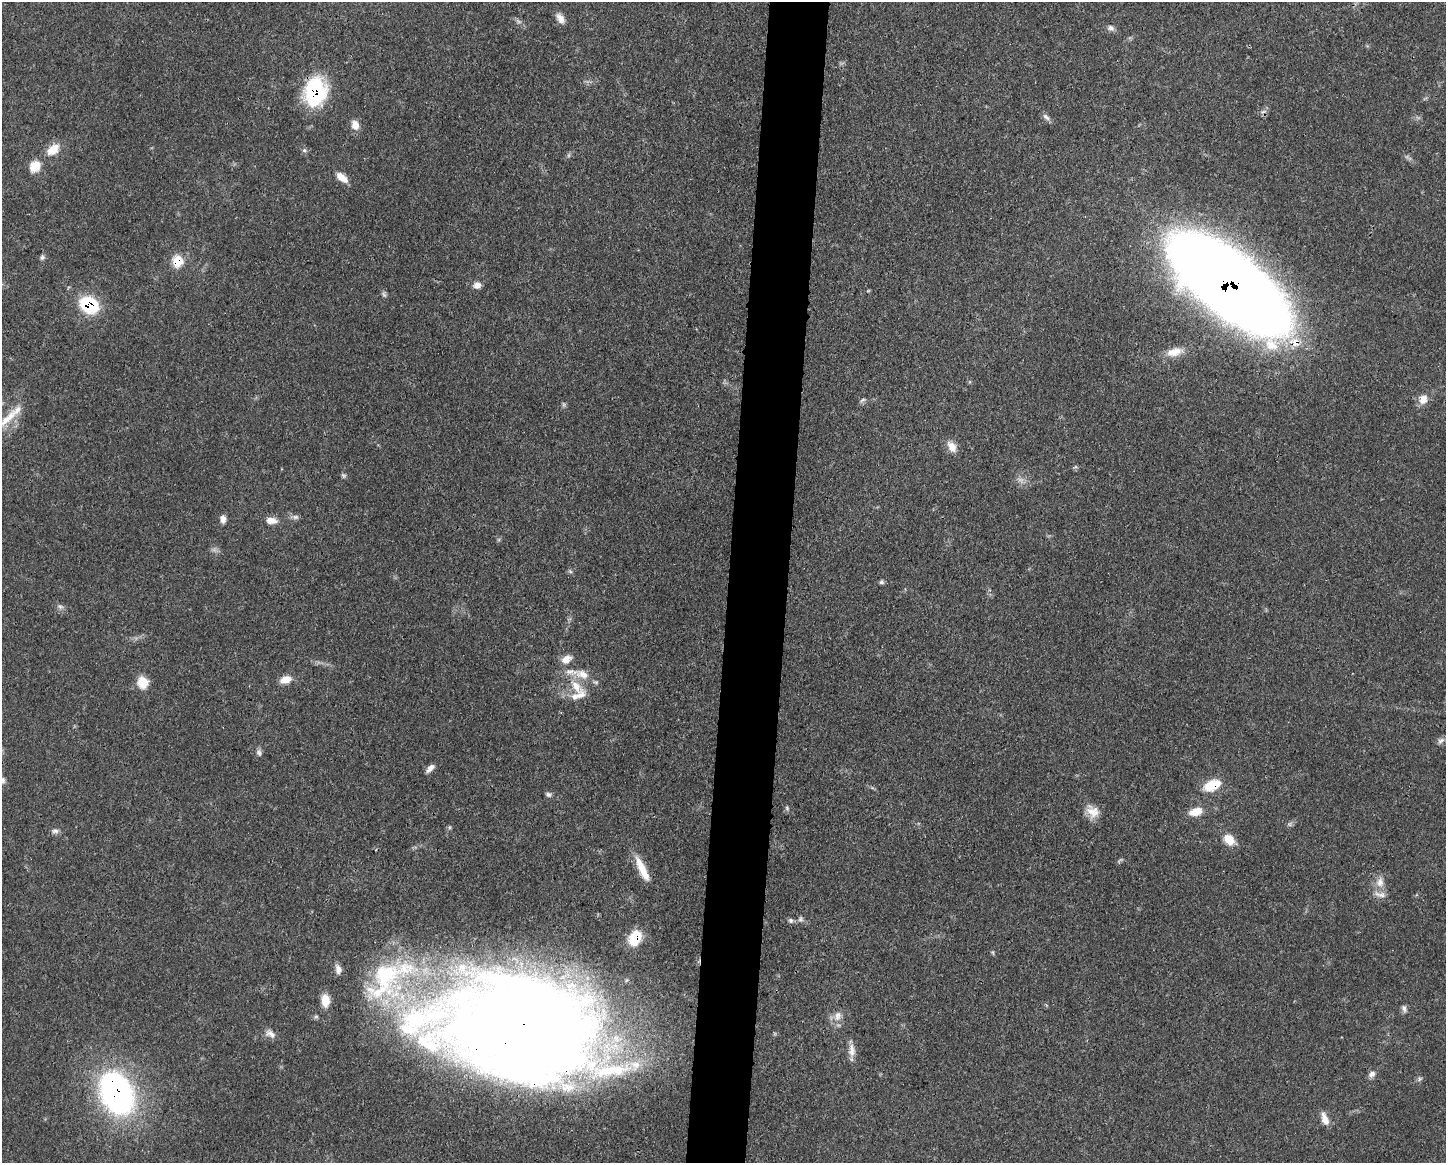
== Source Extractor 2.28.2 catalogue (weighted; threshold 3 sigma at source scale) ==
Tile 8 of 3 x 4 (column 2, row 3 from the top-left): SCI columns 1557-3000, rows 1168-2328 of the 4670 x 4658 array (HDU 1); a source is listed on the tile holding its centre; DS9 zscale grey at full resolution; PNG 1448 x 1165 px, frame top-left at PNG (2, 2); no overlay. Shown black and unused: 4% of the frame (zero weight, under 3 of 4 exposures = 1% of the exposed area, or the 3 px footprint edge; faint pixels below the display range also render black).
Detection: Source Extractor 2.28.2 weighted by HDU 2 'WHT'; one run over the whole footprint, this tile lists its part. Background 0.0552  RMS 0.0032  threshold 0.0146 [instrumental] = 3 sigma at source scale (4.5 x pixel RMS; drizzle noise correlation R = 1.50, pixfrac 1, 0.05/0.05 arcsec/px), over >= 5 px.
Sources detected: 70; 1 too faint to see at this stretch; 1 inside a brighter object's white glare — not listed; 11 inside a brighter listed object's ellipse — not listed separately; the other 57 listed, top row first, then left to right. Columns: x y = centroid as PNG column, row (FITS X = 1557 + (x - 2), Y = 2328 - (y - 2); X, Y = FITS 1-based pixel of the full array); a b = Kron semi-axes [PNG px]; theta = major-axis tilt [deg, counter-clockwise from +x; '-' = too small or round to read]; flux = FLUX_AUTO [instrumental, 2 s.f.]
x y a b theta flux
560 19 12 7 -58 2.2
1111 28 10 8 -22 1.3
315 91 26 19 82 32
1046 117 12 6 -41 1.2
355 125 11 8 -69 2.9
53 150 17 10 41 5.1
304 150 6 5 - 0.62
35 166 11 10 - 5.7
342 177 16 7 -40 3.4
42 257 8 6 73 0.77
177 261 8 7 - 10
1229 284 93 36 -38 1100
477 285 9 8 - 2
384 295 9 5 -63 0.74
89 305 14 10 -31 28
1174 352 23 10 12 4.3
1423 399 12 9 59 3.1
863 400 8 4 33 0.65
8 417 50 11 38 7.7
952 447 15 10 -61 3.1
344 476 7 6 - 0.62
295 517 9 6 0 1
223 519 10 7 -86 1.6
271 520 12 8 -5 2.9
881 582 6 5 - 0.74
60 607 8 6 -21 0.96
566 659 13 9 32 2.9
582 674 20 12 -22 4.9
286 679 13 9 19 3.6
143 682 15 13 -70 4.8
576 686 32 12 -48 6.9
1441 740 12 6 32 1.3
259 753 9 6 -73 0.99
430 768 13 6 44 1.8
1212 785 17 10 23 9.3
548 794 8 6 -42 0.84
1093 811 19 14 -41 4.3
1196 812 15 9 17 4.6
1289 824 6 5 - 0.62
55 831 10 6 0 1.1
1229 840 14 11 -45 4.8
642 869 34 8 -65 6.6
1380 882 13 10 81 2.9
800 919 8 5 67 0.73
791 920 7 7 - 0.8
635 938 15 10 62 9.7
386 975 64 50 -86 51
325 1001 13 8 -87 5
1404 1009 10 6 -72 1
838 1016 15 10 78 2.7
527 1025 128 86 -9 750
270 1034 15 9 -32 2
852 1050 19 8 -86 2.7
1372 1074 10 7 35 1.4
1419 1079 7 4 72 0.57
116 1093 35 24 -65 110
1325 1119 16 7 -71 3.1
Overlapping masked pixels (flux is a lower limit): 8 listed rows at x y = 315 91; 177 261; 1229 284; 89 305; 1212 785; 635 938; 527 1025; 116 1093
Isophote crosses this tile's border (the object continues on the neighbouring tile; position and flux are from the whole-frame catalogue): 1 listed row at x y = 8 417